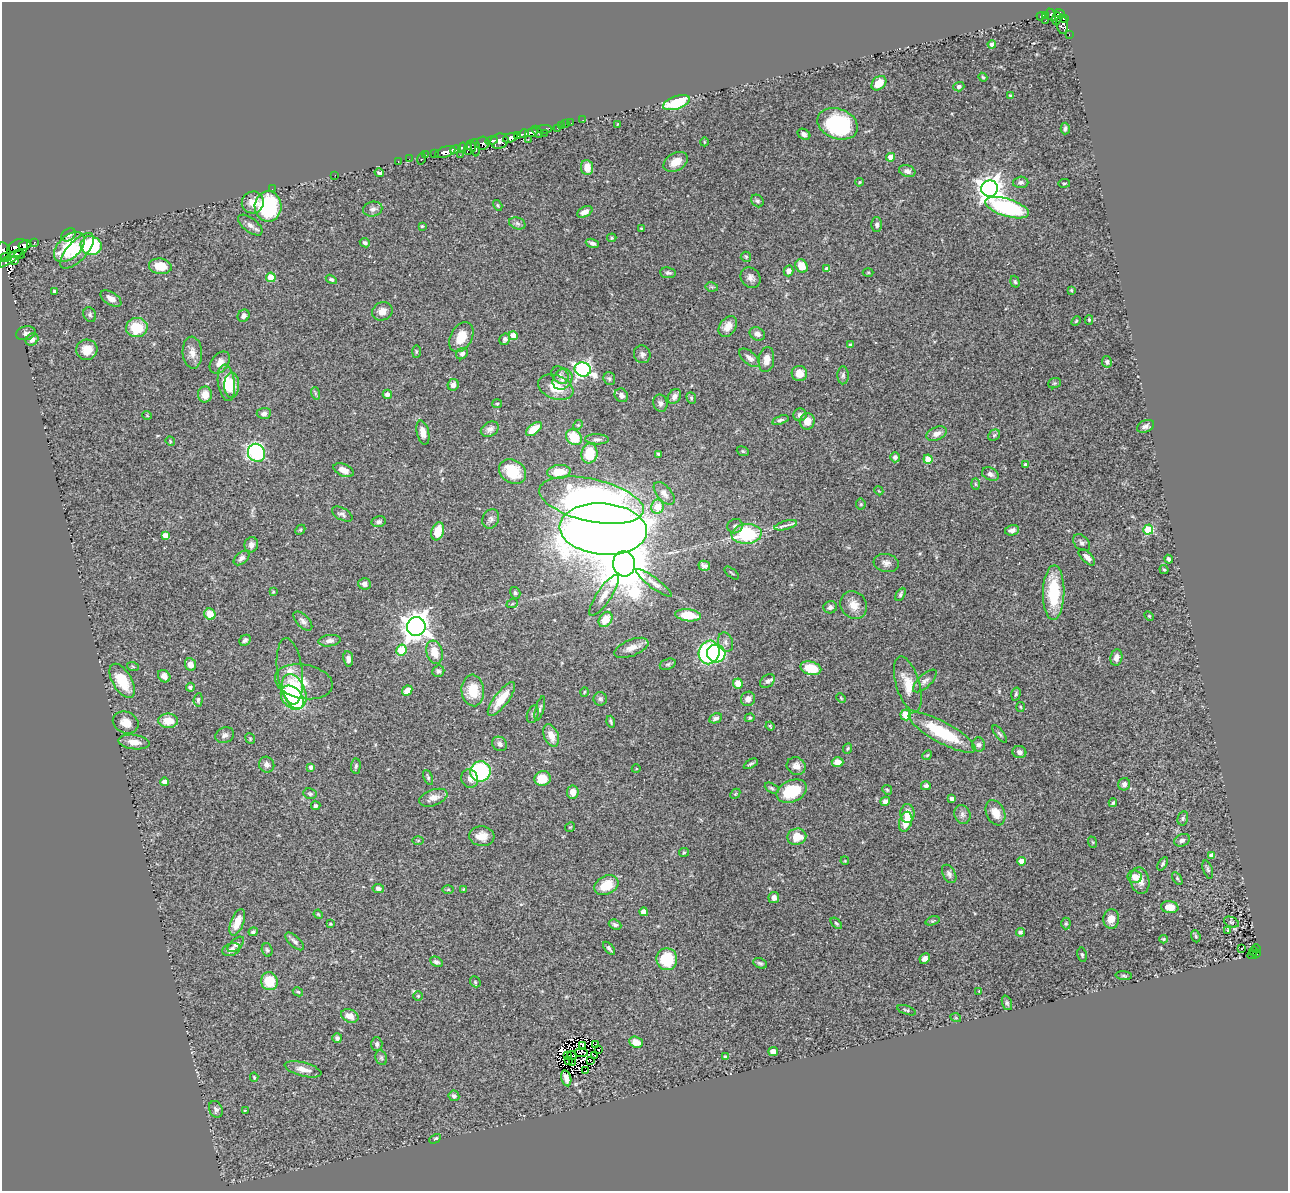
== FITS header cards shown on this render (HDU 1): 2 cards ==
NAXIS1  =                 1286
NAXIS2  =                 1189

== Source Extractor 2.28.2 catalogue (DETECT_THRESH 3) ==
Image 1286 x 1189 px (HDU 1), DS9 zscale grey, 1 PNG px = 1 image px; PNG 1290 x 1193 px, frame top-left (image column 1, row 1189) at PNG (2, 2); each listed source drawn as its Kron ellipse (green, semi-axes under 4 px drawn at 4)
Background 0.522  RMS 0.037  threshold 0.112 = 3 sigma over >= 5 px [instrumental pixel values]
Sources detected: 393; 8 with non-positive FLUX_AUTO (blend fragments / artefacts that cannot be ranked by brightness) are neither listed nor drawn; the other 385 listed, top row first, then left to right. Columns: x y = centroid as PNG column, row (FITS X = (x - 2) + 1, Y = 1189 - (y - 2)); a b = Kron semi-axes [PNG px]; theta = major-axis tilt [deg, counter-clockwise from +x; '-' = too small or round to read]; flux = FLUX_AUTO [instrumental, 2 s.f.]
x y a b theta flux
1060 14 5 4 - 130
1046 15 3 2 - 8.9
1051 15 6 3 -64 95
1041 16 4 3 - 44
1064 18 4 3 - 43
1056 19 6 4 82 96
1045 21 3 2 - 10
1062 24 10 5 -83 19
1069 35 4 3 - 16
992 44 4 4 - 14
983 77 4 3 - 3
879 83 8 6 43 32
959 87 5 4 - 5.8
1011 96 4 3 - 4.8
676 103 14 6 20 110
583 120 2 2 - 1.3
571 123 2 2 - 5.9
566 124 2 2 - 6.9
617 124 3 2 - 1.7
838 124 21 15 -20 240
561 125 3 3 - 28
557 128 2 2 - 5.6
544 129 8 3 2 91
1065 129 6 4 87 5.8
531 132 6 4 14 220
538 132 7 3 -58 110
544 133 2 2 - 25
524 134 5 3 - 140
804 134 7 5 -31 8.1
517 135 3 3 - 18
510 138 8 4 17 480
528 139 2 2 - 48
492 141 6 3 16 200
499 141 9 7 17 510
704 142 4 3 - 1.7
483 143 7 6 - 300
471 146 6 3 -55 100
463 147 5 4 - 74
476 148 9 3 -85 220
468 149 5 3 - 180
455 150 5 3 - 350
445 152 10 5 18 580
435 153 3 3 - 43
426 155 3 2 - 11
460 155 2 2 - 33
891 157 4 4 - 28
409 159 2 2 - 4
421 159 6 3 77 21
398 161 2 2 - 8.3
676 162 13 8 30 29
587 168 7 6 - 29
907 171 8 6 -18 10
379 173 5 4 - 5.2
335 175 2 2 - 1.7
859 182 4 3 - 3
1021 182 7 5 1 9
1064 183 6 3 8 2.5
272 189 2 2 - 3
990 189 8 8 - 2300
757 201 7 5 -47 5.8
253 202 11 10 - 29
498 205 6 4 -57 3.1
268 206 15 13 -88 220
1007 208 23 8 -17 310
373 209 10 7 13 9.8
585 212 8 5 28 14
517 223 8 5 -19 6.7
877 224 7 5 -89 6.1
250 225 14 7 -38 13
422 226 3 3 - 2.8
641 228 4 3 - 1.9
68 235 8 6 35 7.9
612 238 5 4 - 3.2
34 242 3 3 - 50
365 243 5 4 - 6.3
592 243 7 4 -18 7.3
25 245 6 4 28 370
91 246 10 9 - 190
69 247 18 11 43 100
17 248 11 8 33 100
3 251 9 6 -72 180
77 251 22 10 47 40
20 255 5 4 - 210
746 257 5 5 - 3.8
5 258 6 4 26 210
11 258 14 3 36 330
15 261 4 4 - 33
160 266 11 7 -8 41
801 266 7 5 -60 36
827 269 4 4 - 17
789 271 5 5 - 13
868 272 5 3 - 2.2
668 273 8 5 -6 6.3
271 277 5 4 - 81
751 278 11 9 -51 13
331 279 6 4 -30 4.3
1015 282 6 4 -72 3.7
712 287 6 4 -11 3.9
1071 290 3 3 - 2.4
55 291 3 3 - 5.4
111 299 11 6 -32 15
382 311 10 9 - 19
90 315 8 6 -60 5.2
243 316 6 5 - 8.7
1089 320 5 4 - 2.9
1076 321 5 3 - 2.4
728 326 11 8 55 20
137 327 11 9 3 77
26 333 10 7 14 8.1
757 334 8 6 -26 10
513 336 5 4 - 30
461 337 16 10 61 39
32 339 7 5 41 10
505 339 6 5 - 7.3
850 345 3 3 - 6.7
87 350 10 10 - 32
416 352 6 3 90 3.2
192 353 16 9 -86 20
462 354 6 5 - 8.2
642 354 9 8 - 9.7
749 358 12 6 -40 12
766 360 13 7 83 19
1107 362 6 5 - 5.7
220 363 12 8 52 19
583 369 8 7 - 640
799 374 8 7 - 26
560 375 10 7 -44 11
843 375 9 5 89 5.8
562 379 11 9 54 19
609 379 6 6 - 5.2
226 383 18 8 -83 56
1054 383 6 5 - 3.4
232 385 12 7 89 39
453 385 6 5 - 11
556 387 18 12 -21 54
315 393 6 4 -72 3.2
205 394 8 7 - 28
387 394 4 4 - 10
621 395 7 6 - 10
674 396 8 6 57 11
691 398 6 4 -69 3.7
660 403 9 7 -75 7.9
497 404 5 4 - 3
264 413 7 5 4 7.8
147 415 5 3 - 1.7
800 415 6 6 - 8.4
780 420 8 4 17 5.9
807 421 8 7 - 25
578 425 5 4 - 2.9
1145 426 9 6 24 8.7
490 429 9 7 30 11
534 429 9 5 38 52
423 433 12 6 -76 20
937 434 11 6 24 16
994 435 6 5 - 4.3
574 437 9 7 -41 60
597 439 12 5 -2 7.4
170 441 5 4 - 2.9
743 451 6 4 -21 3.3
256 453 9 8 - 380
589 453 10 8 81 64
659 454 4 3 - 3.9
895 457 5 4 - 7.1
928 459 4 4 - 38
1025 464 3 3 - 4.1
344 470 11 6 -24 18
512 472 14 11 -34 77
559 472 11 7 6 44
990 474 9 6 -27 8.4
975 484 6 4 -88 2.8
879 491 4 3 - 1.9
664 493 14 7 -49 15
591 500 53 21 -13 1200
861 504 5 5 - 3.5
657 507 7 6 - 43
342 514 11 6 -28 7.2
491 519 10 8 62 8.8
379 522 7 5 13 6.6
786 525 11 4 16 8.6
735 526 8 7 - 8.3
603 529 44 25 -5 4800
300 530 6 4 44 3.1
1012 530 7 5 13 11
1148 530 5 5 - 130
438 531 9 6 71 48
747 534 15 10 5 170
165 535 4 4 - 18
1082 543 10 7 -46 8.6
251 545 7 7 - 11
1087 557 10 5 -45 12
242 558 9 5 39 8.5
1169 559 4 3 - 6.2
886 563 13 9 -8 13
624 564 12 11 - 13000
704 566 6 5 - 8.3
1164 570 5 4 - 3.1
732 573 9 2 -40 2.2
654 583 22 5 -36 15
364 584 6 5 - 11
273 592 3 3 - 2.5
515 593 6 5 - 5
1054 593 27 10 89 130
900 594 7 4 60 5.1
604 595 24 7 56 23
512 604 6 3 19 2.9
854 605 14 12 -53 28
830 607 7 6 - 6.5
210 614 6 5 - 37
688 615 13 6 -7 53
1149 616 6 3 -44 2.7
606 619 8 6 56 37
303 621 12 6 -45 9.9
416 626 9 9 - 2800
245 640 6 5 - 6.7
329 641 11 5 8 11
726 642 10 7 -71 9.3
631 648 18 8 22 22
401 650 6 5 - 95
434 652 12 8 -73 36
709 652 12 10 70 450
716 654 9 9 - 190
1116 658 8 6 80 13
348 659 8 5 -82 10
190 664 6 5 - 18
668 664 8 5 18 5.4
133 667 6 3 -20 2.9
811 668 10 6 -16 70
290 671 33 12 -82 41
438 671 6 5 - 5.5
164 676 7 5 -46 13
122 681 19 9 -60 74
767 681 8 6 41 8
925 681 15 6 43 10
304 682 29 17 -11 47
738 684 5 5 - 25
908 684 28 11 -73 42
190 687 4 4 - 5.7
473 690 16 11 -85 60
294 691 18 11 -68 290
407 691 6 4 45 24
584 692 5 3 - 2.2
1016 694 6 4 74 4.1
292 698 14 9 -49 180
841 698 5 3 - 2.2
501 699 20 7 53 53
600 699 7 6 - 5.5
748 699 7 6 - 14
198 700 7 4 84 5.4
1020 707 5 3 - 2.4
540 708 12 3 74 5.4
533 714 9 5 74 5.9
906 715 5 5 - 44
716 718 6 4 25 7.7
750 718 5 4 - 3.2
168 721 10 7 -1 39
126 722 13 10 -23 25
611 722 6 2 -73 3.5
770 726 5 3 - 2.5
942 732 37 10 -28 150
1000 734 10 4 -53 5.1
225 735 9 7 23 8.3
551 736 12 7 -67 29
250 739 5 5 - 2.9
134 742 15 7 -6 24
500 744 8 6 -35 9.8
979 745 7 6 - 7.6
848 749 6 4 67 3.5
1019 752 7 6 - 9.9
927 755 5 4 - 3.1
837 762 6 5 - 20
751 764 8 3 29 4.7
267 765 8 7 - 12
356 766 7 4 87 4.8
796 766 10 8 -24 17
311 767 4 4 - 7.3
636 769 4 3 - 2
480 771 10 10 - 210
428 777 8 4 -66 4.3
543 778 8 7 - 43
470 779 9 8 - 12
164 782 4 4 - 12
1124 784 6 6 - 9.7
926 786 5 4 - 5.2
772 788 7 4 -28 4.5
887 790 5 4 - 3.2
792 791 16 10 24 89
573 792 6 6 - 23
310 794 7 5 -10 5
735 794 6 4 45 2.9
433 798 15 8 20 20
952 799 4 4 - 10
885 801 5 4 - 8
1113 803 4 3 - 3.7
316 806 4 4 - 5
907 813 9 7 -88 24
995 813 13 9 -65 28
962 814 9 8 - 9.5
1183 818 7 5 76 5
906 822 10 6 72 33
570 827 5 3 - 2
482 836 12 10 -5 27
797 837 9 8 - 45
1182 840 8 6 25 9
418 841 6 4 1 2.5
1092 842 6 3 -70 2.6
684 852 5 4 - 2.7
1212 855 4 4 - 16
845 861 4 3 - 2.1
1021 861 4 4 - 27
1163 864 7 3 57 4
1208 870 9 5 -71 5.2
949 874 10 6 -61 9.5
1135 877 7 6 - 24
1177 878 7 4 -59 3.8
1140 881 13 9 -80 22
606 885 13 9 28 54
378 888 6 4 -9 7.5
448 889 6 4 1 2.9
463 889 4 4 - 2.3
774 898 5 5 - 13
1170 907 9 6 -7 30
644 912 4 4 - 29
318 914 5 3 - 2.3
1111 919 10 8 86 24
933 921 7 4 19 3.9
237 922 14 6 68 33
1231 922 8 5 -22 4.6
836 923 7 3 -44 3.3
1066 923 6 4 89 3.7
330 924 4 3 - 2.8
615 925 6 5 - 6.3
1228 931 3 3 - 22
253 932 5 4 - 3.9
1020 932 4 4 - 7.9
1196 936 6 4 -69 3.3
1164 939 4 4 - 2.9
295 941 12 5 -43 8
236 944 10 5 42 8.7
609 948 8 3 -49 5.4
1242 948 3 3 - 5
1257 948 4 3 - 9.3
231 950 9 6 20 12
267 950 7 5 -71 4.5
1254 951 4 2 - 14
1256 954 4 3 - 37
1082 955 7 4 -80 4.5
1252 955 5 2 - 18
925 958 5 5 - 9.7
667 959 11 10 - 94
436 962 7 4 -26 6.1
760 963 7 5 -26 4.9
1124 976 8 3 -5 3.5
269 981 9 8 - 67
475 982 6 5 - 3.2
979 991 4 3 - 2.1
298 992 5 3 - 3.1
418 996 5 5 - 3.5
1007 1003 7 5 -70 4.6
906 1010 10 3 -19 3.3
350 1016 9 6 -21 23
956 1018 5 3 - 2
337 1038 5 5 - 6.8
636 1042 7 5 -23 28
377 1044 7 5 -89 5.6
596 1044 3 2 - 2.3
583 1046 3 3 - 8.3
599 1050 3 2 - 4.1
773 1051 5 4 - 21
581 1053 7 3 0 2
567 1055 4 2 - 5.5
572 1055 5 2 - 1.2
595 1056 3 2 - 0.15
725 1057 4 3 - 8.1
381 1058 7 5 -70 5.6
590 1060 3 2 - 4.8
569 1061 4 2 - 0.7
572 1063 3 2 - 2.3
303 1069 19 7 -15 21
585 1071 4 2 - 2.6
254 1077 5 4 - 3
566 1078 8 4 -76 13
454 1096 5 5 - 6.7
216 1109 9 6 -63 7.3
246 1110 4 3 - 2.9
435 1139 6 3 29 4.5
At the frame edge (FLAGS 8, measured only in part): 1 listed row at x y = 3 251
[8 non-positive-flux detections neither listed nor drawn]